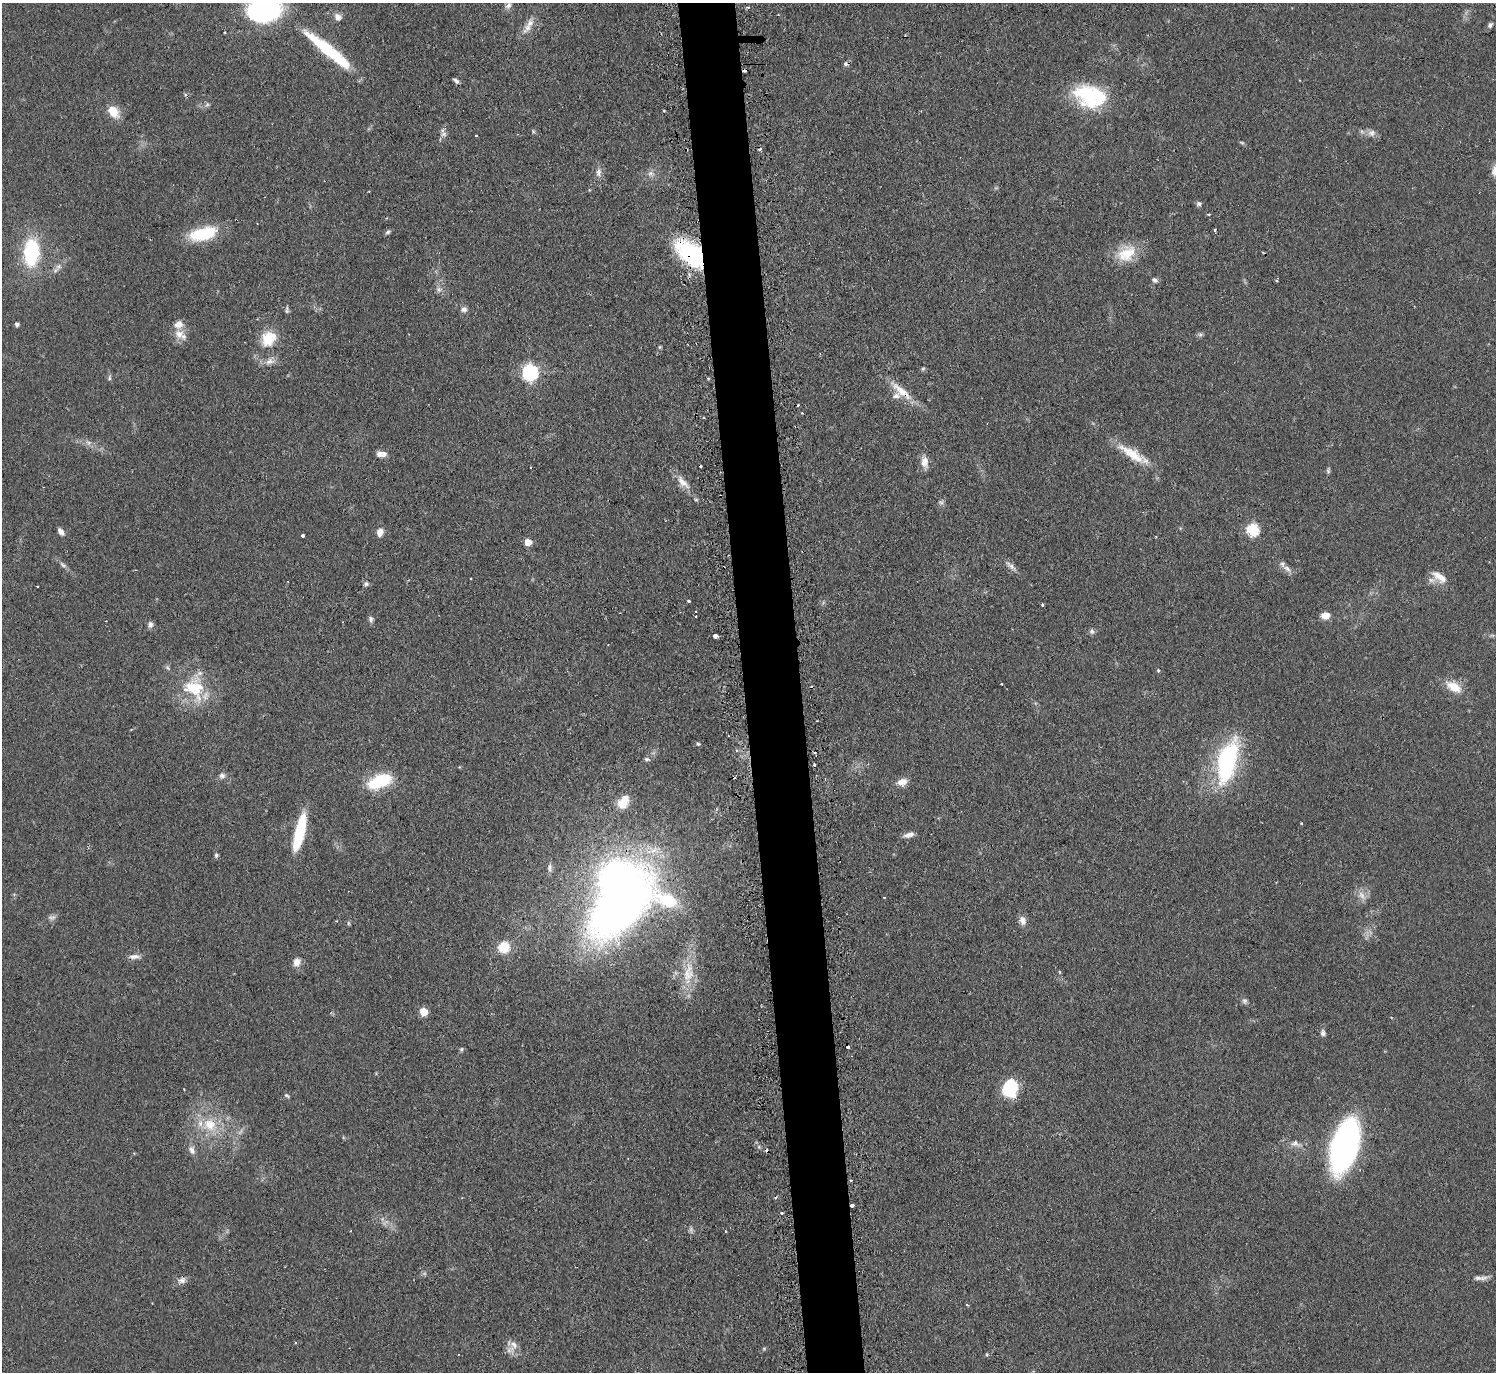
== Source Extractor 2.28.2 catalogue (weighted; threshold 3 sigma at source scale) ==
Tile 5 of 3 x 3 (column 2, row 2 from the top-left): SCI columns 1520-3013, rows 1520-2889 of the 4533 x 4505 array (HDU 1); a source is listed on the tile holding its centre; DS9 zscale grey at full resolution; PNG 1498 x 1374 px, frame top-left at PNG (2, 3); no overlay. Shown black and unused: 4% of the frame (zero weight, under 2 of 3 exposures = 4% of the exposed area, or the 3 px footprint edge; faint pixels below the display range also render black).
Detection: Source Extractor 2.28.2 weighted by HDU 2 'WHT'; one run over the whole footprint, this tile lists its part. Background 0.0924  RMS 0.0061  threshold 0.0274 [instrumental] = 3 sigma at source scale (4.5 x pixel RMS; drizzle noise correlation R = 1.50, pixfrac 1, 0.05/0.05 arcsec/px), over >= 5 px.
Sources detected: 140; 2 too faint to see at this stretch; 2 inside a brighter object's white glare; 15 cosmic-ray / hot-pixel residue — not listed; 4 inside a brighter listed object's ellipse — not listed separately; the other 117 listed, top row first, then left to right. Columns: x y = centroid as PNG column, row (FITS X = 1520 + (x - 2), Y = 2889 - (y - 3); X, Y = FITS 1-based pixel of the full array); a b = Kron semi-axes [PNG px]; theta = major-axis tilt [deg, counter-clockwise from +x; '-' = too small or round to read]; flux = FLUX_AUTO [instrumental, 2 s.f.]
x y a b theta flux
508 5 10 7 59 2.7
264 10 34 23 7 95
338 17 9 8 - 3.4
1490 25 8 6 54 1.6
528 28 20 9 52 6
224 33 3 2 - 0.68
325 48 63 13 -41 38
456 81 7 4 -41 1.5
1088 95 31 25 -27 47
113 111 16 10 -50 9.8
533 131 6 4 -48 0.81
1372 133 10 10 - 3.3
444 134 8 8 - 2.5
476 136 3 2 - 0.64
1242 142 8 4 -9 0.82
1495 170 15 8 76 4.7
598 172 12 7 85 3.2
650 173 8 8 - 2.5
1199 204 6 5 - 1.6
1209 214 4 3 - 0.64
1215 230 3 3 - 7.6
388 232 7 5 42 1.4
203 234 31 14 15 30
31 252 22 12 87 54
690 254 37 19 -42 62
1126 254 28 18 29 17
1155 280 8 6 -32 1.6
1277 280 6 2 63 0.73
438 290 8 7 - 2.2
464 309 9 7 8 2.2
287 310 10 4 -90 1.2
17 324 5 4 - 1.8
179 334 14 13 - 6.9
1200 334 7 4 0 1.2
268 339 22 18 48 15
660 347 5 4 - 0.74
270 361 14 9 12 4.3
923 369 6 5 - 0.93
530 372 7 7 - 170
109 378 7 5 75 1.2
902 391 40 10 -39 12
802 413 3 3 - 0.44
89 443 8 7 - 2.3
384 454 8 7 - 3.2
1133 454 45 11 -31 16
924 461 16 9 -86 5.1
1328 470 8 5 81 1.1
683 482 22 9 -46 6.8
941 502 8 6 -5 1.4
1252 530 6 6 - 58
61 531 9 5 -50 3
380 532 10 7 74 3.9
303 535 3 3 - 1.7
1156 537 4 2 - 0.48
528 542 5 5 - 9.8
63 565 11 4 -45 1.9
1011 566 17 5 -42 3.1
1287 569 15 6 -38 3.5
1440 577 23 10 -35 7.9
471 578 2 2 - 0.54
366 584 7 6 - 1.4
37 586 2 2 - 0.46
689 601 3 3 - 1.5
1042 605 3 3 - 1.5
1325 615 9 7 2 5.6
371 619 8 6 -81 1.9
150 624 9 6 -83 2.2
1092 631 8 7 - 1.6
716 636 4 3 - 29
1002 684 3 2 - 0.47
194 687 29 24 -89 33
1454 687 20 11 -30 11
698 744 6 4 -39 0.85
814 753 4 3 - 0.94
646 759 7 4 -16 1.2
1227 761 57 22 75 71
222 776 8 8 - 2.3
380 781 26 13 21 31
902 782 12 9 12 5
623 802 13 9 57 14
1301 823 3 2 - 0.55
299 833 39 9 76 35
909 835 13 6 16 3.3
653 850 30 15 4 19
216 855 6 5 - 1.3
550 868 11 6 89 2
884 897 3 2 - 0.44
667 900 60 23 -30 44
619 909 65 32 43 430
52 918 12 5 0 1.9
1022 921 12 8 -73 3.8
348 923 6 4 -89 0.82
504 947 10 10 - 15
134 956 15 6 3 3.3
297 962 10 8 58 4.4
1060 972 4 3 - 0.74
688 973 35 15 80 18
1245 1001 8 7 - 1.7
423 1012 5 5 - 18
1323 1033 8 6 -88 2
848 1048 3 3 - 16
461 1049 6 4 69 0.94
1010 1088 15 12 79 38
286 1096 7 4 -31 0.94
210 1125 22 17 -17 20
1295 1144 16 8 -14 4.4
1344 1146 37 17 74 240
759 1147 6 4 -72 1
192 1150 13 8 -69 3.4
851 1180 3 3 - 0.75
852 1206 4 3 - 3.5
782 1213 3 3 - 1.4
691 1229 8 4 90 1.4
1478 1278 20 6 4 3.1
182 1280 10 8 61 3
514 1345 12 8 -47 4.2
987 1354 5 4 - 0.87
Overlapping masked pixels (flux is a lower limit): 4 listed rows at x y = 690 254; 902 391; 848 1048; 852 1206
Isophote crosses this tile's border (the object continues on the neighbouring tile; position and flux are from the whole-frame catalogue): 2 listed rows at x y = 264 10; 1495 170